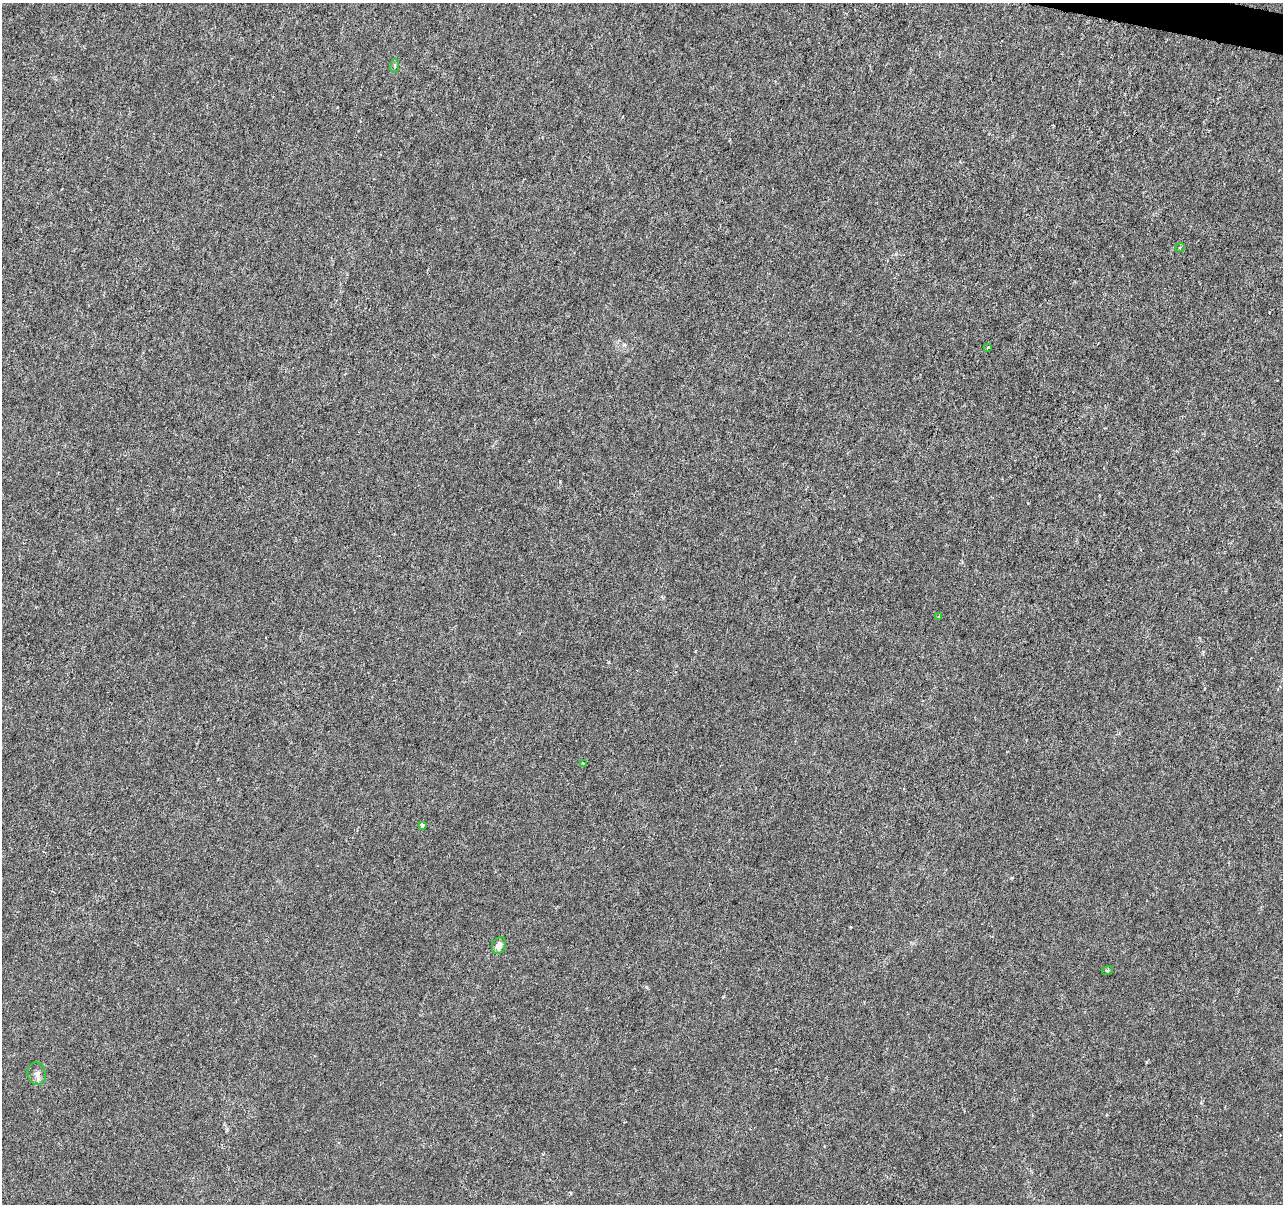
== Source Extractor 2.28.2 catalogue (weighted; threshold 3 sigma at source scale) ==
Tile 10 of 4 x 4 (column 2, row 3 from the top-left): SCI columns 1289-2569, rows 1486-2687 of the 5130 x 5314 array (HDU 1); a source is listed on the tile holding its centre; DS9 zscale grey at full resolution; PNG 1285 x 1206 px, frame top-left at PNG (2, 3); each listed source drawn as its Kron ellipse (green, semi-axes under 4 px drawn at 4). Shown black and unused: <1% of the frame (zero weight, under 3 of 6 exposures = <1% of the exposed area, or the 3 px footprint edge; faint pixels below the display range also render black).
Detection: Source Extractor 2.28.2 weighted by HDU 2 'WHT'; one run over the whole footprint, this tile lists its part. Background -1.39e-04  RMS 0.0012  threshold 0.0051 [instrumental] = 3 sigma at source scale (4.09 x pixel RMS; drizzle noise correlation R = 1.36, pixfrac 0.8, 0.0396/0.0396 arcsec/px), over >= 5 px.
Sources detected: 9; all 9 listed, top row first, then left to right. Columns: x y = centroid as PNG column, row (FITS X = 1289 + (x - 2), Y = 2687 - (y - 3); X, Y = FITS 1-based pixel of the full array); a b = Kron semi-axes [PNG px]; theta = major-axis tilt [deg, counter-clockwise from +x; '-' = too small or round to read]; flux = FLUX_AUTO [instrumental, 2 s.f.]
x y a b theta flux
395 66 7 3 82 0.17
1180 247 5 3 - 0.11
988 347 3 2 - 0.11
938 617 3 2 - 0.087
583 763 4 3 - 0.11
422 825 4 3 - 0.62
499 945 9 6 67 0.8
1107 970 6 4 20 0.16
37 1074 11 9 -77 0.61